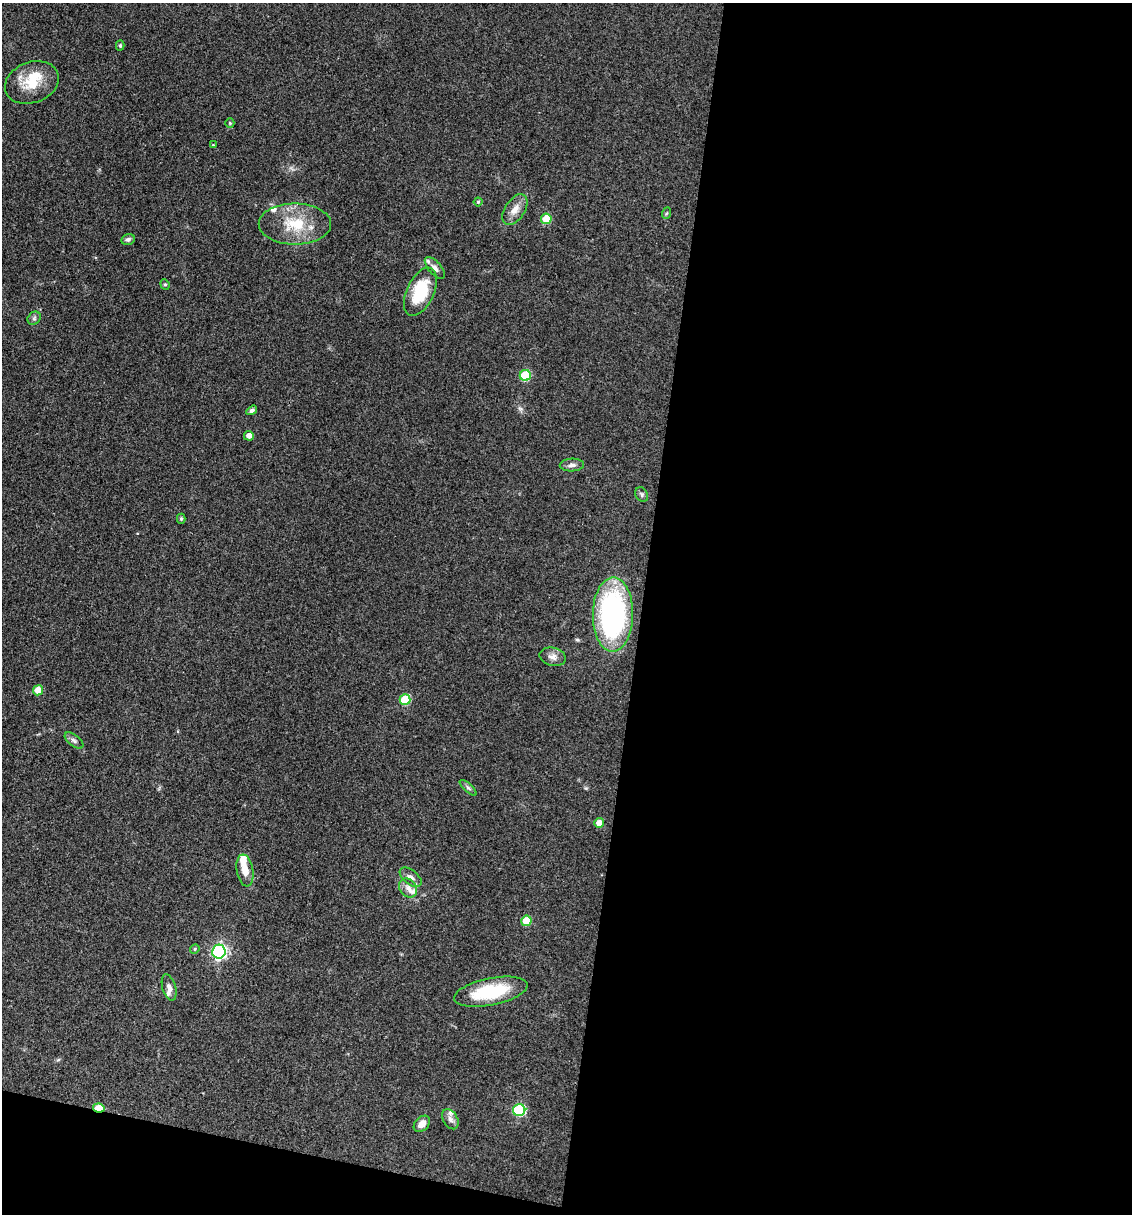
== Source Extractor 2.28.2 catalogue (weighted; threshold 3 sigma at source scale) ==
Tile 16 of 4 x 4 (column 4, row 4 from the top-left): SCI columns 3625-4754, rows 2-1213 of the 4873 x 4848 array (HDU 1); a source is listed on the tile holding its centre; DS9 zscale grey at full resolution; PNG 1134 x 1216 px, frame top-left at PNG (2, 3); each listed source drawn as its Kron ellipse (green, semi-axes under 4 px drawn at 4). Shown black and unused: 46% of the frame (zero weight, under 3 of 4 exposures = <1% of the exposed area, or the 3 px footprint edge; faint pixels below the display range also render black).
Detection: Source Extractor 2.28.2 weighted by HDU 2 'WHT'; one run over the whole footprint, this tile lists its part. Background 0.149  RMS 0.0071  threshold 0.032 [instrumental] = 3 sigma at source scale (4.5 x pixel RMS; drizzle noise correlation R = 1.50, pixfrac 1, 0.05/0.05 arcsec/px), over >= 5 px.
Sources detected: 46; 7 inside a brighter listed object's ellipse — not listed separately; the other 39 listed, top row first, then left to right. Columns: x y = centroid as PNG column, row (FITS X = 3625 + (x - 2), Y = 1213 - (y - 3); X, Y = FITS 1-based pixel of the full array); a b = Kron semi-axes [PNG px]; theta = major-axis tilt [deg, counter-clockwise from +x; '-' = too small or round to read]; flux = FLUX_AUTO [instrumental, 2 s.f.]
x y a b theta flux
120 45 5 4 - 1.3
32 82 28 20 20 20
230 123 5 4 - 0.81
213 145 3 3 - 0.66
478 202 4 4 - 0.95
515 210 17 9 56 6.6
667 213 6 3 69 0.93
546 219 5 5 - 18
295 224 36 20 0 29
128 239 7 5 15 1.8
435 268 13 6 -48 3.4
165 284 5 4 - 1
420 292 26 13 65 32
34 318 7 6 - 1.5
525 375 5 5 - 39
252 410 6 4 33 1.7
249 436 5 5 - 3.6
572 465 12 6 2 2.9
642 494 8 6 -57 1.6
181 519 5 4 - 0.96
613 614 37 20 89 150
553 657 13 9 -13 4.2
38 690 5 5 - 11
405 700 5 5 - 33
74 741 11 5 -37 2.3
468 788 10 4 -42 1.6
599 823 5 5 - 5.7
245 870 16 8 -80 8.3
411 877 13 7 -38 3.6
408 888 10 8 -48 4.2
526 921 5 5 - 20
195 949 5 4 - 0.91
219 952 7 6 - 160
169 987 13 6 -75 3.4
491 992 37 13 11 39
99 1108 6 4 -10 24
519 1110 6 6 - 67
450 1119 11 7 -58 3.1
422 1124 9 6 45 5.2
Overlapping masked pixels (flux is a lower limit): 1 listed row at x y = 99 1108